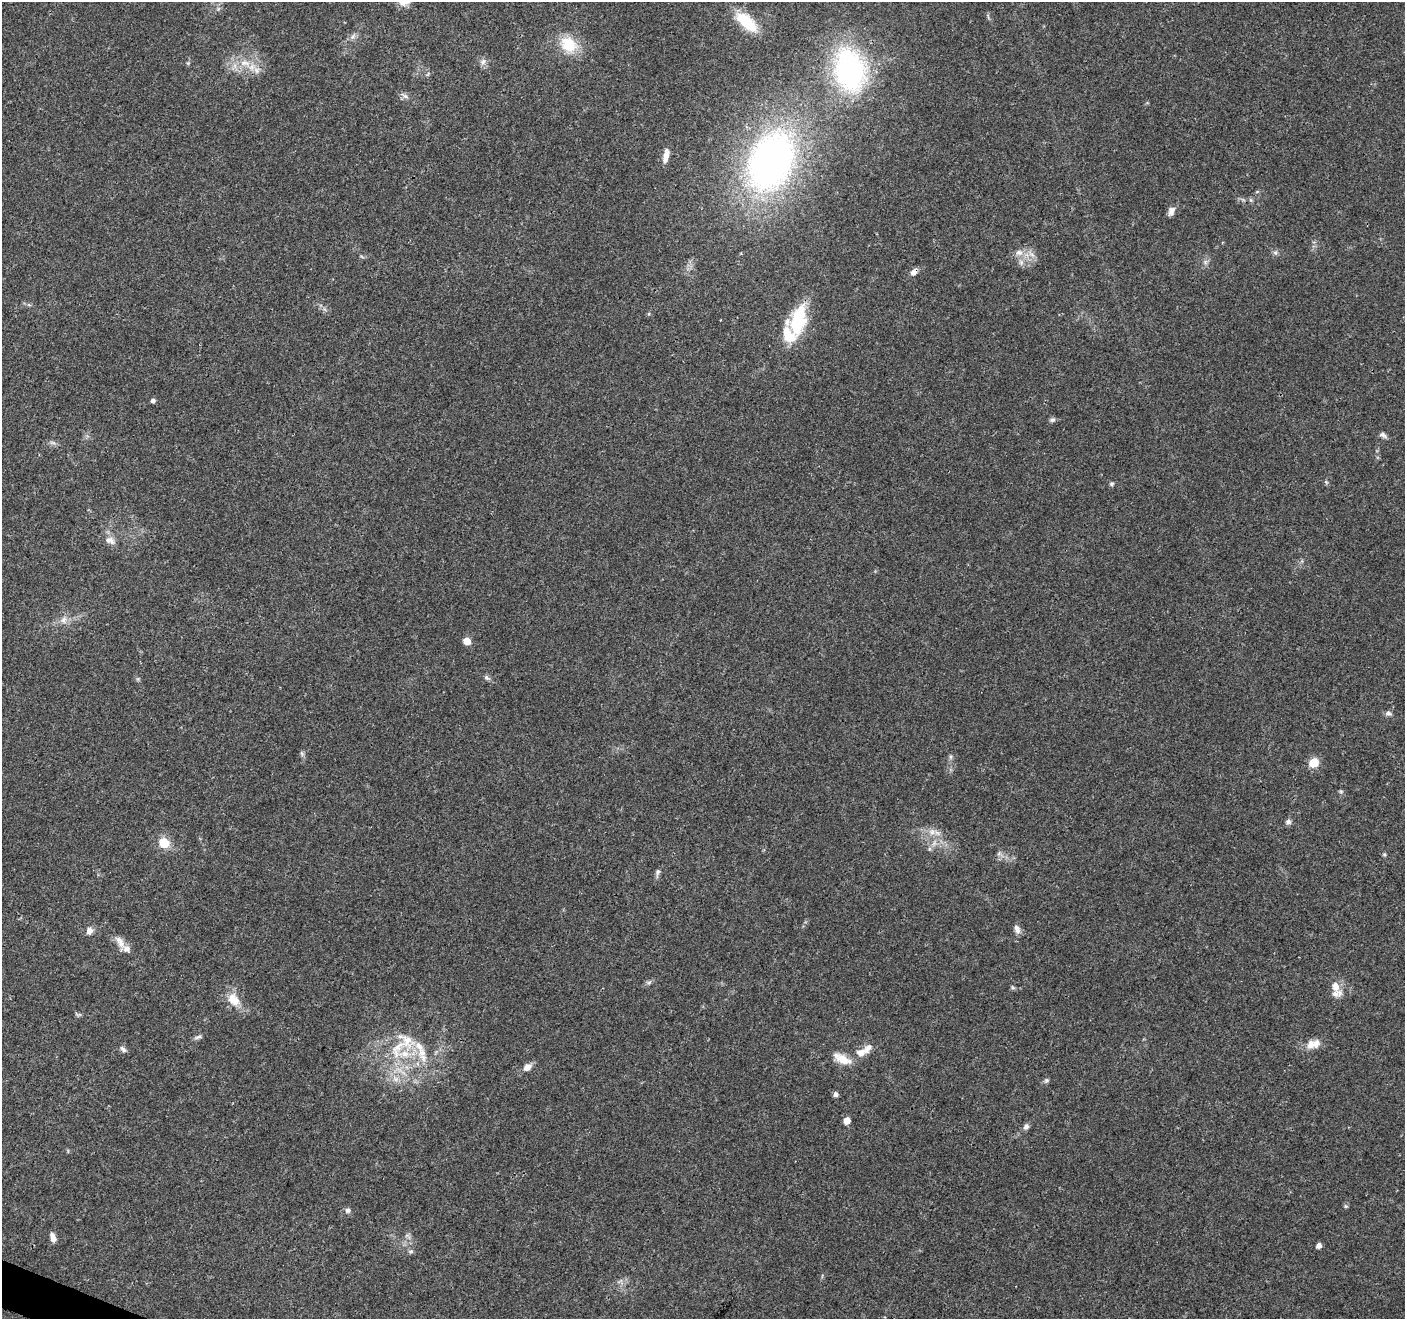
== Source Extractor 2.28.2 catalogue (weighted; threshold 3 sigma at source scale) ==
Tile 7 of 4 x 4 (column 3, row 2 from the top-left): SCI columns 2816-4218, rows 2844-4160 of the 5633 x 5752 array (HDU 1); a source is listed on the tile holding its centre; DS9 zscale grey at full resolution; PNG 1407 x 1321 px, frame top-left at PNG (2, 2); no overlay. Shown black and unused: <1% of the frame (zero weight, under 3 of 4 exposures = <1% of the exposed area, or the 3 px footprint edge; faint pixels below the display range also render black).
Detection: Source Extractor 2.28.2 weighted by HDU 2 'WHT'; one run over the whole footprint, this tile lists its part. Background 0.0481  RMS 0.0039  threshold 0.0174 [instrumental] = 3 sigma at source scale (4.5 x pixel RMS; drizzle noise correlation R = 1.50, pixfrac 1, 0.0396/0.0396 arcsec/px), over >= 5 px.
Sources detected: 76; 1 inside a brighter object's white glare — not listed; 10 inside a brighter listed object's ellipse — not listed separately; the other 65 listed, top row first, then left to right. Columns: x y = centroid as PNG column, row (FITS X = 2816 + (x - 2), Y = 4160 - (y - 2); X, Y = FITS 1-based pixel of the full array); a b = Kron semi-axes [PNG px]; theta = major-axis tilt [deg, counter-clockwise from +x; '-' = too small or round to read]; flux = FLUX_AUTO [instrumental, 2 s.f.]
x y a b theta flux
218 9 6 5 - 0.78
746 22 25 11 -42 17
353 36 10 5 55 1.2
568 45 25 19 -37 11
483 62 9 6 73 1.4
245 63 17 9 -9 5.3
849 70 23 16 -76 110
405 96 13 5 -33 1.3
666 155 13 6 80 3.2
771 162 58 40 66 180
1257 192 6 4 20 0.44
1251 200 7 4 -71 0.58
1171 211 12 7 67 1.9
1019 253 11 8 12 2.6
1275 253 7 6 - 0.92
1021 262 8 6 -70 1.4
1205 262 7 6 - 1
914 272 10 6 46 2
797 323 32 21 87 18
153 400 5 5 - 1.2
1052 420 8 6 21 0.96
1383 435 10 6 -31 1.2
53 442 9 4 -9 0.99
1112 484 6 5 - 0.67
110 540 14 9 -22 2.6
64 620 10 9 - 2.3
467 641 5 5 - 7.2
487 678 8 6 -28 1
1388 713 8 7 - 1.2
302 754 7 4 -72 0.75
951 757 7 4 90 0.76
1314 763 5 5 - 20
1341 792 6 5 - 0.61
1288 822 7 7 - 1.1
932 832 9 8 - 2.5
164 843 7 6 - 12
999 853 6 6 - 1
1384 854 5 5 - 0.56
657 872 8 6 64 1.1
1017 929 12 7 -68 1.8
89 931 9 8 - 2
120 942 20 8 -57 3.3
649 982 10 5 21 0.94
1335 986 13 10 -77 3.7
1013 987 7 4 -45 0.6
234 1000 18 12 -45 6.8
78 1015 11 3 -11 0.61
198 1037 12 5 26 1.1
1311 1044 12 10 64 3.3
123 1049 10 6 -46 1.1
397 1049 33 15 64 13
422 1053 13 12 - 5.4
861 1053 12 9 10 3.3
842 1059 25 10 -26 5.6
527 1067 10 8 37 2.5
395 1079 8 6 -46 1.8
1046 1081 7 5 67 0.77
836 1094 5 5 - 1.4
847 1120 5 5 - 4.7
1026 1127 8 7 - 1.3
1346 1206 6 4 -20 0.54
348 1210 7 6 - 1.1
53 1238 10 6 -71 2.3
1319 1245 5 4 - 1.9
411 1251 7 5 -5 0.78
Overlapping masked pixels (flux is a lower limit): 1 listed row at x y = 914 272